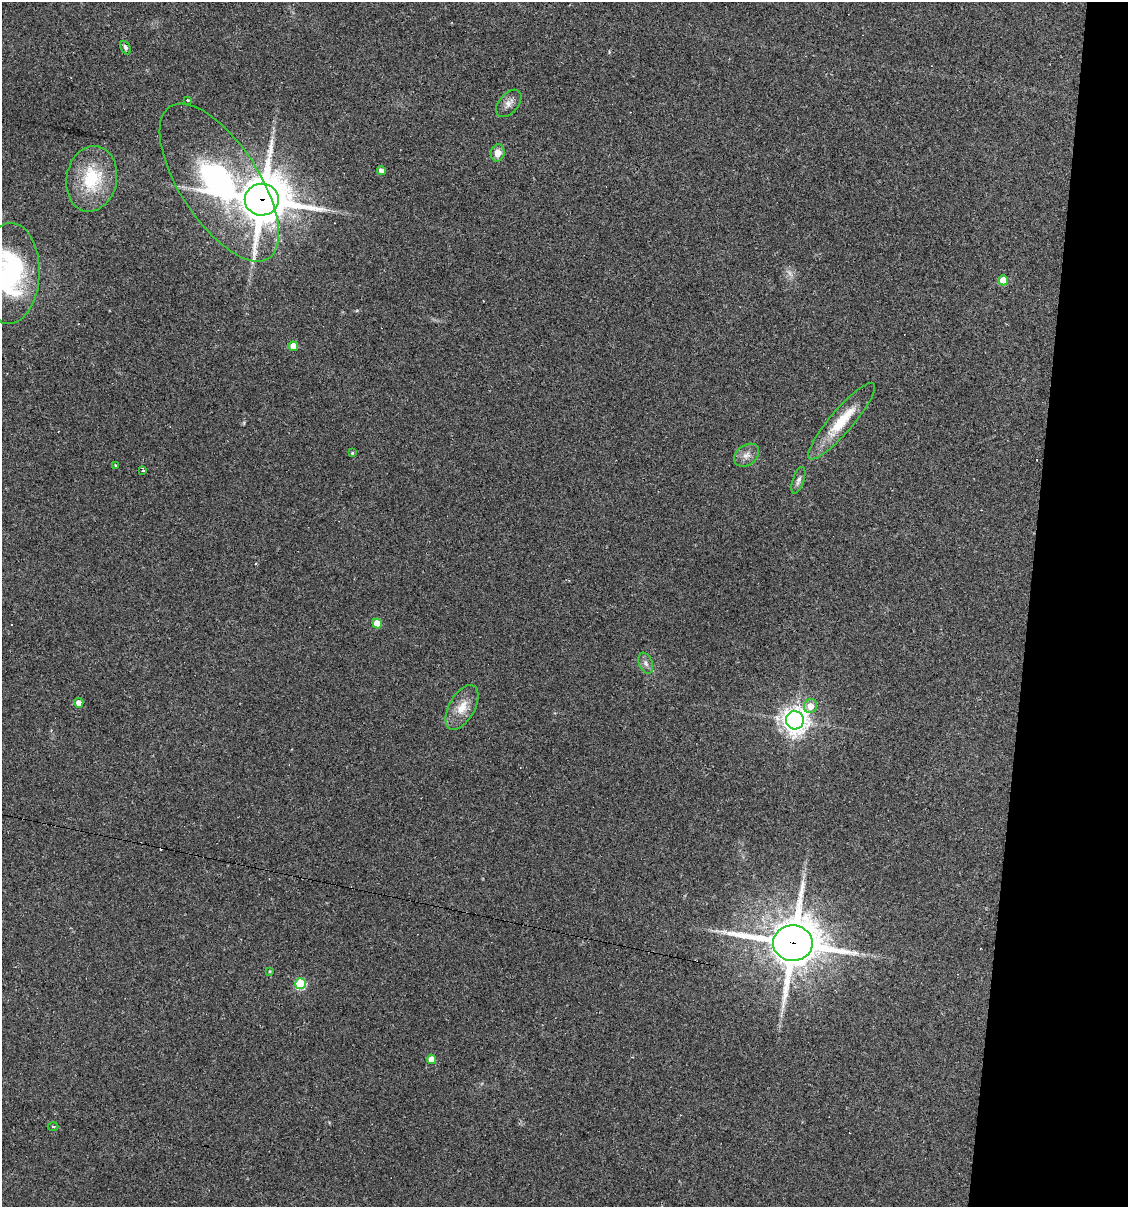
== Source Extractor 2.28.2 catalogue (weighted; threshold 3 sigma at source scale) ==
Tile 8 of 4 x 4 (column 4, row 2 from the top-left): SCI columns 3489-4614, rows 2412-3616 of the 4843 x 4822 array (HDU 1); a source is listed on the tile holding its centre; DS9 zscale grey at full resolution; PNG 1130 x 1209 px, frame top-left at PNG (2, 2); each listed source drawn as its Kron ellipse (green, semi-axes under 4 px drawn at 4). Shown black and unused: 9% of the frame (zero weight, under 2 of 3 exposures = <1% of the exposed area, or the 3 px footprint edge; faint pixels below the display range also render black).
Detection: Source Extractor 2.28.2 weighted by HDU 2 'WHT'; one run over the whole footprint, this tile lists its part. Background 0.0907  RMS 0.006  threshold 0.0272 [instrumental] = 3 sigma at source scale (4.5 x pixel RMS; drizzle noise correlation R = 1.50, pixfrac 1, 0.05/0.05 arcsec/px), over >= 5 px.
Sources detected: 34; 1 too faint to see at this stretch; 5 cosmic-ray / hot-pixel residue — neither listed nor drawn; the other 28 listed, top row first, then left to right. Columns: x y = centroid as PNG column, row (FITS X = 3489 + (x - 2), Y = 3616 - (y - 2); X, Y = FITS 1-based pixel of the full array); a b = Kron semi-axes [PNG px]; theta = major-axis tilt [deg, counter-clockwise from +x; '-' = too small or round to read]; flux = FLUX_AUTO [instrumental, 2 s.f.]
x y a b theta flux
125 47 7 4 -62 1.5
188 100 4 3 - 0.67
509 103 16 9 49 3.9
498 153 8 7 - 5.2
381 171 4 4 - 3.4
92 179 33 25 79 32
219 182 90 39 -57 150
262 200 17 16 - 2400
10 273 50 29 88 85
1003 280 5 5 - 14
293 346 5 4 - 7.4
842 421 49 11 49 22
352 453 4 3 - 0.63
747 455 14 10 37 4.5
115 465 4 4 - 0.77
143 470 3 3 - 1.1
798 480 14 5 71 2.2
377 623 5 4 - 13
646 663 11 6 -68 2.6
79 703 5 4 - 4.9
810 706 7 6 - 6.8
462 707 24 13 60 10
795 720 9 9 - 530
793 943 20 17 -3 2600
270 971 4 3 - 0.6
300 984 5 5 - 44
432 1059 5 4 - 9.1
53 1126 5 3 - 0.53
Overlapping masked pixels (flux is a lower limit): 3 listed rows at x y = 219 182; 262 200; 793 943
Isophote crosses this tile's border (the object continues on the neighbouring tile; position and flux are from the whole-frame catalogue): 1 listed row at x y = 10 273